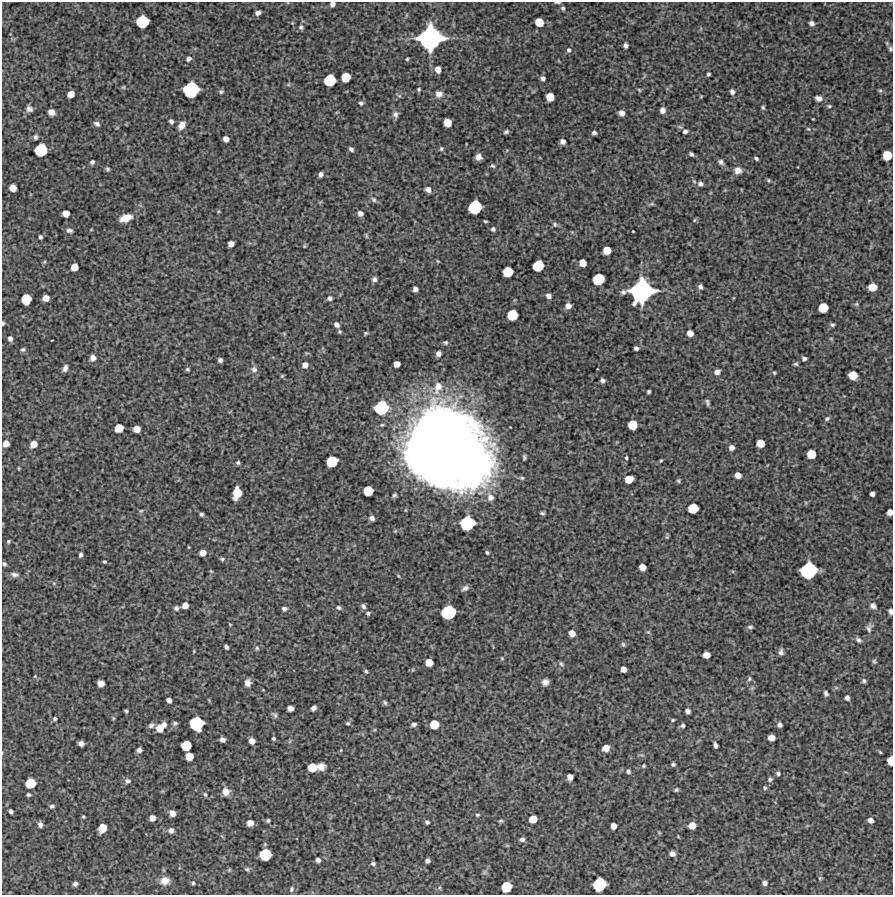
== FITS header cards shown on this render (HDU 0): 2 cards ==
NAXIS1  =                  891 /Length X axis
NAXIS2  =                  893 /Length Y axis

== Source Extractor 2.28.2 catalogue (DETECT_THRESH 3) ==
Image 891 x 893 px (HDU 0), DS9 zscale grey, 1 PNG px = 1 image px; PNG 895 x 897 px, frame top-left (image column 1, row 893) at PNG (2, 2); no overlay
Background 5490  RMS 290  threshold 870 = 3 sigma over >= 5 px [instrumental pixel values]
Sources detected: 305; all 305 listed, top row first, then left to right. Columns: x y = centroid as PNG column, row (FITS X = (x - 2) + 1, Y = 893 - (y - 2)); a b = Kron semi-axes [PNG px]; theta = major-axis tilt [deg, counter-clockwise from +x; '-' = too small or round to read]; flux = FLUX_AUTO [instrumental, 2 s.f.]
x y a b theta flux
558 2 7 2 0 3.0e+04
332 4 5 4 - 8.2e+04
563 8 5 4 - 4.1e+04
258 13 5 4 - 7.8e+04
142 22 9 9 - 9.0e+05
539 22 7 6 - 3.3e+05
812 23 6 4 -27 6.8e+04
301 27 6 6 - 4.4e+04
430 38 18 17 - 3.3e+06
887 43 6 4 -72 2.5e+04
626 45 4 4 - 6.3e+04
890 49 7 5 -55 3.7e+04
569 50 6 5 - 4.7e+04
189 59 6 5 - 6.3e+04
407 59 3 3 - 2.5e+04
438 69 7 6 - 1.5e+05
708 74 4 3 - 3.3e+04
346 77 7 6 - 3.8e+05
543 78 4 4 - 6.2e+04
330 80 9 8 - 7.6e+05
288 85 6 4 18 3.0e+04
123 87 5 4 - 2.4e+04
419 89 4 4 - 3.0e+04
191 90 11 11 - 1.5e+06
639 90 5 4 - 2.2e+04
880 90 6 5 - 2.8e+04
221 92 6 5 - 3.6e+04
732 92 6 5 - 6.7e+04
71 94 6 5 - 1.9e+05
439 94 9 8 - 1.2e+05
399 96 7 4 -2 3.6e+04
701 96 5 3 - 1.7e+04
550 97 6 6 - 3.0e+05
818 98 7 5 -10 8.5e+04
361 103 5 5 - 4.2e+04
829 106 5 4 - 2.6e+04
763 107 6 4 -86 3.1e+04
29 109 7 7 - 7.5e+04
662 110 5 5 - 9.4e+04
51 112 6 5 - 1.6e+05
622 113 5 5 - 1.1e+05
395 115 8 6 -85 6.9e+04
813 119 3 2 - 1.3e+04
171 121 5 5 - 5.6e+04
447 122 6 6 - 2.7e+05
97 124 7 5 -28 6.1e+04
182 125 9 6 55 1.6e+05
680 127 6 4 -18 3.1e+04
808 129 6 4 -41 2.6e+04
685 131 6 4 12 4.7e+04
506 132 6 4 26 4.1e+04
594 133 4 4 - 5.2e+04
35 137 6 4 69 4.2e+04
226 139 5 5 - 1.3e+05
563 141 5 5 - 8.9e+04
351 149 5 4 - 5.3e+04
441 149 6 5 - 3.5e+04
41 150 9 9 - 8.7e+05
691 154 5 3 - 4.1e+04
887 155 7 7 - 4.2e+05
478 157 6 5 - 9.9e+04
756 158 4 3 - 3.9e+04
92 162 5 4 - 4.5e+04
721 162 7 5 -43 5.6e+04
493 166 6 5 - 3.5e+04
108 169 6 5 - 3.3e+04
738 170 8 8 - 1.2e+05
321 174 5 4 - 6.5e+04
769 180 6 4 -21 2.7e+04
700 184 7 6 - 6.5e+04
13 188 6 5 - 2.0e+05
428 189 6 5 - 1.1e+05
374 200 8 6 -45 5.4e+04
652 204 8 4 1 3.3e+04
475 207 10 9 - 1.0e+06
218 211 5 4 - 2.2e+04
66 213 6 5 - 1.9e+05
360 213 5 5 - 8.6e+04
126 218 11 6 18 2.6e+05
694 220 5 4 - 2.3e+04
485 221 4 3 - 2.2e+04
555 224 7 6 - 4.2e+04
493 229 5 5 - 4.3e+04
69 230 7 4 -7 5.7e+04
633 231 3 2 - 1.8e+04
366 236 8 4 -81 2.9e+04
40 237 4 3 - 4.1e+04
231 244 5 5 - 1.3e+05
304 246 5 4 - 2.1e+04
607 250 6 6 - 2.7e+05
44 262 5 4 - 2.2e+04
583 263 6 6 - 2.1e+05
538 266 8 7 - 6.3e+05
74 267 6 6 - 2.2e+05
508 272 7 7 - 4.9e+05
374 279 7 6 - 6.5e+04
598 279 8 8 - 6.9e+05
700 287 6 5 - 5.8e+04
872 287 7 6 - 2.8e+05
415 289 5 4 - 8.7e+04
641 291 19 17 27 3.2e+06
548 296 6 5 - 7.8e+04
46 298 6 5 - 1.7e+05
330 298 6 5 - 5.8e+04
26 299 8 7 - 5.1e+05
856 304 7 5 20 3.1e+04
568 306 6 6 - 1.2e+05
823 307 7 7 - 4.3e+05
512 315 8 7 - 5.8e+05
3 323 4 3 - 2.9e+04
337 325 8 6 -44 8.4e+04
832 325 5 4 - 3.9e+04
366 333 5 4 - 2.7e+04
690 333 5 5 - 1.5e+05
10 339 6 5 - 6.8e+04
831 339 5 3 - 1.9e+04
52 340 3 2 - 1.1e+04
446 342 5 5 - 3.6e+04
636 348 4 4 - 5.8e+04
23 349 6 6 - 4.1e+04
438 353 5 4 - 9.1e+04
93 358 7 6 - 9.7e+04
804 358 5 4 - 4.9e+04
220 360 4 4 - 5.9e+04
397 364 5 5 - 1.5e+05
796 364 5 4 - 3.3e+04
305 365 6 5 - 1.1e+05
65 368 7 4 69 7.4e+04
187 369 5 4 - 3.2e+04
254 369 9 7 -50 8.4e+04
717 372 6 5 - 1.0e+05
774 373 4 3 - 2.2e+04
853 375 7 6 - 3.5e+05
282 376 5 4 - 2.4e+04
602 380 5 4 - 5.4e+04
438 387 16 10 75 2.6e+05
649 392 4 3 - 3.5e+04
707 402 6 4 -71 4.5e+04
381 408 11 10 - 1.1e+06
799 409 3 2 - 1.2e+04
827 419 6 5 - 3.9e+04
633 425 7 7 - 4.1e+05
119 428 7 6 - 3.3e+05
137 429 6 5 - 1.9e+05
761 443 6 6 - 2.9e+05
6 444 5 5 - 1.5e+05
33 444 7 6 - 2.1e+05
731 447 5 5 - 1.0e+05
447 449 74 60 -30 2.6e+07
811 454 7 6 - 3.5e+05
524 457 5 3 - 3.6e+04
626 458 4 3 - 2.4e+04
661 460 4 3 - 2.0e+04
332 461 8 7 - 6.2e+05
238 463 4 4 - 3.3e+04
19 468 5 3 - 1.8e+04
738 475 5 5 - 1.5e+05
629 479 6 6 - 2.9e+05
678 481 6 5 - 3.0e+04
368 491 7 7 - 4.4e+05
237 493 9 7 80 4.2e+05
872 494 5 4 - 7.2e+04
394 495 5 4 - 3.7e+04
490 497 9 8 - 1.3e+05
693 508 7 7 - 5.0e+05
141 511 6 5 - 2.7e+04
890 512 5 5 - 1.2e+05
542 513 5 3 - 3.4e+04
201 514 3 3 - 3.7e+04
372 518 6 5 - 7.6e+04
467 523 10 10 - 1.2e+06
667 537 6 5 - 2.4e+04
9 541 4 4 - 3.0e+04
487 552 5 4 - 2.9e+04
203 553 5 5 - 1.5e+05
81 555 5 4 - 5.2e+04
222 559 5 4 - 3.3e+04
105 562 4 3 - 3.0e+04
4 564 5 4 - 3.6e+04
642 567 6 5 - 1.7e+05
211 571 6 3 -44 2.0e+04
808 571 12 11 - 1.7e+06
15 574 11 6 -8 7.6e+04
54 583 5 3 - 2.1e+04
465 588 9 6 28 6.9e+04
185 605 6 5 - 1.4e+05
363 606 7 5 -55 5.6e+04
873 606 8 7 - 7.8e+04
339 607 6 5 - 4.2e+04
176 608 6 5 - 4.8e+04
284 609 6 5 - 5.9e+04
891 611 5 4 - 6.8e+04
448 612 10 9 - 1.2e+06
368 613 6 5 - 3.8e+04
230 624 5 3 - 1.6e+04
750 627 6 4 0 4.0e+04
869 628 12 8 75 8.2e+04
648 632 5 5 - 3.1e+04
572 633 6 5 - 1.6e+05
858 640 8 5 -39 5.8e+04
623 644 7 5 -74 3.4e+04
226 647 4 3 - 5.0e+04
257 648 6 5 - 3.6e+04
194 651 4 3 - 1.6e+04
781 652 7 5 90 6.4e+04
706 655 6 5 - 1.7e+05
502 658 4 4 - 2.0e+04
874 661 7 5 -59 3.6e+04
429 662 6 6 - 2.3e+05
561 664 7 5 -45 3.9e+04
623 669 5 5 - 1.3e+05
366 671 4 3 - 3.0e+04
35 676 4 4 - 2.1e+04
749 679 7 5 73 3.9e+04
864 681 5 5 - 4.1e+04
545 682 6 6 - 8.8e+04
101 683 6 5 - 1.7e+05
248 683 8 7 - 9.9e+04
752 688 7 4 45 3.6e+04
826 693 6 4 -64 4.9e+04
847 698 5 5 - 7.0e+04
169 700 5 4 - 9.2e+04
385 703 6 4 -58 3.4e+04
290 708 5 5 - 1.1e+05
313 708 5 4 - 8.3e+04
126 711 4 3 - 3.2e+04
688 711 5 4 - 6.7e+04
275 715 10 5 -41 4.8e+04
113 718 6 4 -72 2.3e+04
55 719 5 4 - 3.3e+04
673 720 4 3 - 2.5e+04
175 723 5 4 - 4.7e+04
348 723 6 5 - 3.4e+04
196 724 10 10 - 1.1e+06
414 724 5 3 - 5.3e+04
434 724 7 7 - 3.9e+05
151 725 8 5 27 5.7e+04
164 725 5 5 - 8.7e+04
780 725 5 4 - 6.9e+04
683 726 6 5 - 3.9e+04
160 728 7 7 - 2.7e+05
273 738 4 3 - 3.5e+04
771 738 6 5 - 1.6e+05
222 740 5 4 - 7.7e+04
252 741 5 5 - 1.4e+05
81 743 5 4 - 8.2e+04
186 745 7 7 - 4.9e+05
716 745 6 4 -74 5.4e+04
606 748 6 5 - 1.8e+05
139 750 5 4 - 7.5e+04
341 750 4 3 - 1.8e+04
880 752 5 3 - 1.9e+04
189 756 6 6 - 2.7e+05
891 761 7 4 88 3.0e+05
673 764 4 4 - 3.6e+04
644 766 4 3 - 2.3e+04
312 767 7 6 - 3.3e+05
321 767 7 6 - 1.5e+05
628 771 5 5 - 4.6e+04
778 773 6 5 - 4.5e+04
570 777 6 5 - 1.1e+05
770 779 6 5 - 4.5e+04
128 781 8 7 - 6.2e+04
30 783 7 7 - 5.2e+05
765 788 5 5 - 3.2e+04
676 790 4 3 - 3.3e+04
226 792 8 8 - 1.6e+05
205 794 6 4 -73 3.2e+04
28 795 4 3 - 3.7e+04
52 806 6 5 - 4.7e+04
11 811 4 4 - 5.8e+04
172 813 5 5 - 1.5e+05
477 815 5 4 - 2.8e+04
83 817 4 3 - 2.3e+04
152 818 5 5 - 1.4e+05
533 819 6 6 - 2.7e+05
871 820 5 4 - 1.0e+05
268 821 4 4 - 3.7e+04
500 821 6 4 27 2.9e+04
427 822 4 4 - 4.0e+04
250 823 5 5 - 1.5e+05
40 825 6 4 -73 7.1e+04
692 825 6 5 - 2.0e+05
613 826 5 5 - 1.3e+05
102 828 7 6 - 3.4e+05
171 831 6 6 - 8.6e+04
659 832 5 3 - 1.7e+04
522 839 6 5 - 6.7e+04
507 845 6 4 -19 2.2e+04
265 854 8 8 - 7.4e+05
672 854 5 5 - 7.6e+04
318 860 5 4 - 7.1e+04
427 861 4 4 - 7.0e+04
373 864 6 5 - 4.1e+04
247 869 7 6 - 3.6e+04
229 870 5 4 - 2.1e+04
820 878 5 4 - 2.2e+04
165 881 9 8 - 1.9e+05
193 883 5 3 - 2.7e+04
765 883 5 5 - 6.3e+04
75 884 5 4 - 6.0e+04
599 884 10 9 - 9.9e+05
506 887 8 7 - 5.4e+05
440 888 6 4 -72 2.6e+04
292 889 6 5 - 3.5e+04
At the frame edge (FLAGS 8, measured only in part): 8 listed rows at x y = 558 2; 332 4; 890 49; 887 155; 3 323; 890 512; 891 611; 891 761